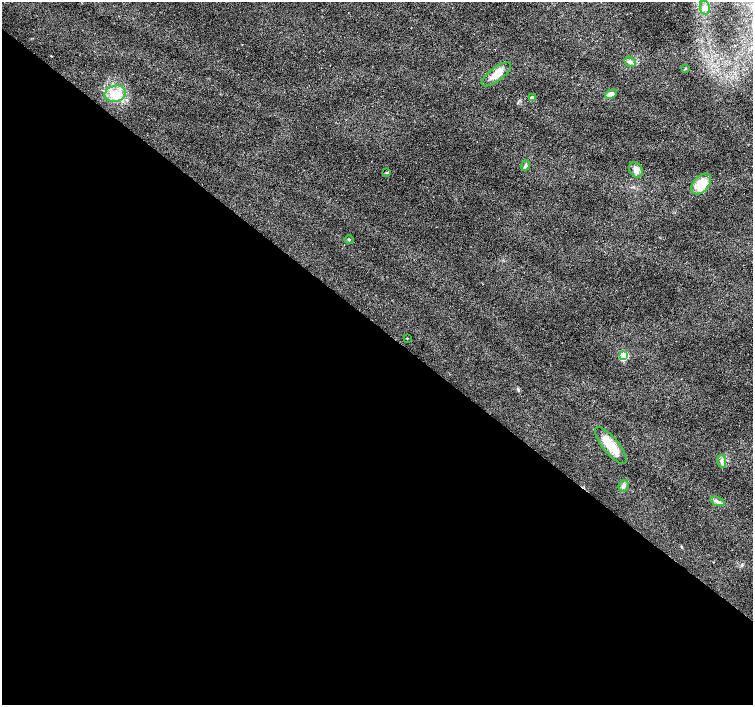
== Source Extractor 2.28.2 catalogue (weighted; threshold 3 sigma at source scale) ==
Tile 14 of 4 x 4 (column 2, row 4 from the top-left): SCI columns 1507-3007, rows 237-1642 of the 6009 x 6027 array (HDU 1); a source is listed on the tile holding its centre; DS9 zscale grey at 2 x 2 block average (1 PNG px = mean of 2 x 2 image px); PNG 755 x 707 px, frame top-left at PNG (2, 2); each listed source drawn as its Kron ellipse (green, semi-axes under 4 px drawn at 4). Shown black and unused: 54% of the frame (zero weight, under 2 of 3 exposures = <1% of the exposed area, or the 3 px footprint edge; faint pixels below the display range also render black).
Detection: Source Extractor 2.28.2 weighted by HDU 2 'WHT'; one run over the whole footprint, this tile lists its part. Background 0.0153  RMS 0.0065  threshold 0.0292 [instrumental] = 3 sigma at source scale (4.5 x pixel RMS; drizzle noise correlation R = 1.50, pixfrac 1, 0.0396/0.0396 arcsec/px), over >= 5 px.
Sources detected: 18; all 18 listed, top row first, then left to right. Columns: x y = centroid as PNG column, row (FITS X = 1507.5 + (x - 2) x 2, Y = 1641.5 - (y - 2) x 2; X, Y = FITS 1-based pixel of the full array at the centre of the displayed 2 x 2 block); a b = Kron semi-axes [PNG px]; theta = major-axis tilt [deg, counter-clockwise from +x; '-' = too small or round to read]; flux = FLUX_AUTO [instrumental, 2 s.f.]
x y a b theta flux
705 8 7 5 -78 4.3
630 62 6 5 - 4.6
685 69 3 2 - 0.84
496 74 18 7 37 21
115 94 11 8 12 19
611 94 6 4 23 7.7
532 98 3 3 - 12
525 166 5 4 - 2.6
636 170 8 6 -62 7.4
387 173 3 2 - 1
701 184 12 7 48 29
349 240 4 2 - 1.3
407 338 3 2 - 0.79
623 356 4 3 - 88
611 445 23 8 -51 33
722 461 6 4 -78 4.3
623 486 6 5 - 4.1
717 501 7 3 -20 3.4